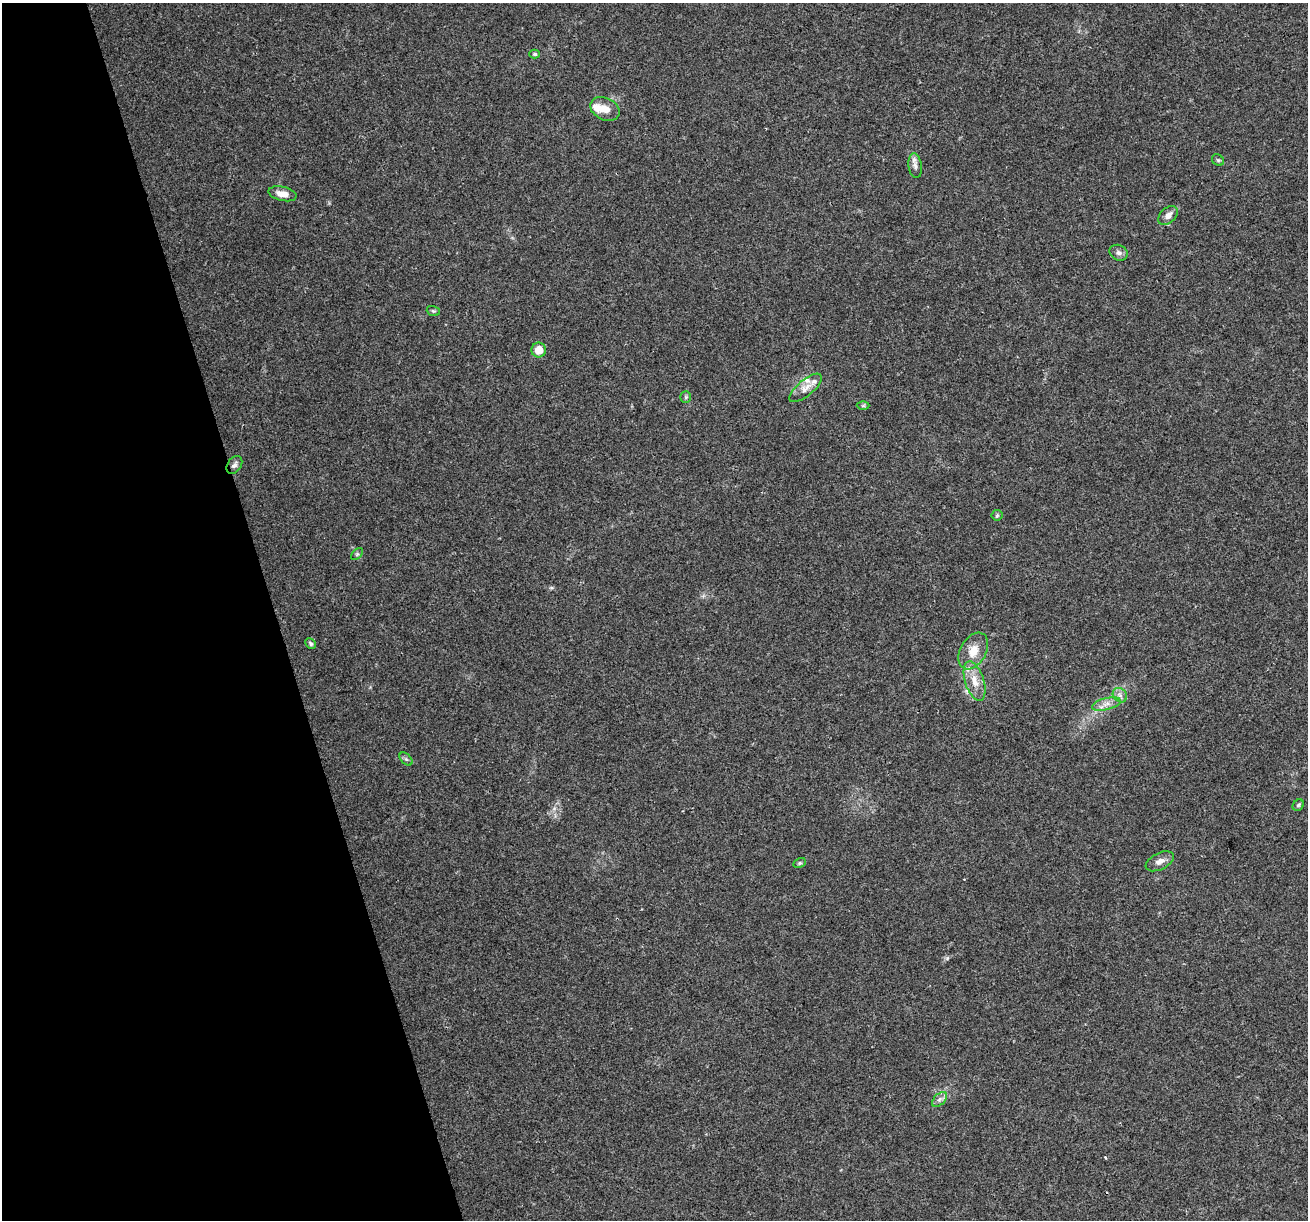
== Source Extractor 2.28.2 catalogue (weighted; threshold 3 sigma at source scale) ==
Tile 5 of 4 x 4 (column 1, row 2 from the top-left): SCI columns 1-1306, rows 2542-3759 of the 5223 x 5030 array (HDU 1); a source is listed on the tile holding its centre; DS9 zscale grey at full resolution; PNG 1310 x 1222 px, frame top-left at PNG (2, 3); each listed source drawn as its Kron ellipse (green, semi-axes under 4 px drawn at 4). Shown black and unused: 21% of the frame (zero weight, under 3 of 4 exposures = <1% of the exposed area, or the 3 px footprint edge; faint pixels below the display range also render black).
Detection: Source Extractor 2.28.2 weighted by HDU 2 'WHT'; one run over the whole footprint, this tile lists its part. Background 0.0571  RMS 0.0043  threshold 0.0194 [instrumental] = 3 sigma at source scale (4.5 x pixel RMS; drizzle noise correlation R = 1.50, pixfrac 1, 0.0396/0.0396 arcsec/px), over >= 5 px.
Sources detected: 28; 3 inside a brighter listed object's ellipse — not listed separately; the other 25 listed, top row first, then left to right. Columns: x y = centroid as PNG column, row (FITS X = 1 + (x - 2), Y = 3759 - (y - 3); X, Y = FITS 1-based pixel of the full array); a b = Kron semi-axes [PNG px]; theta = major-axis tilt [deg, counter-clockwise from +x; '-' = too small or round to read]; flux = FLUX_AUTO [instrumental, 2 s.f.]
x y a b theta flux
535 54 5 4 - 0.76
605 109 15 11 -25 4.6
1218 160 6 5 - 0.67
915 166 12 6 -82 2
282 194 14 7 -13 4.1
1168 215 11 7 44 2.6
1119 253 9 7 -25 1.6
433 311 6 5 - 0.67
539 350 7 7 - 5.5
806 388 20 8 39 3.8
686 397 6 5 - 0.69
863 406 6 4 1 0.58
234 465 10 6 56 1.6
997 515 5 5 - 0.65
357 554 7 4 45 0.69
311 644 6 4 -45 0.85
973 651 20 13 60 6.6
975 681 20 9 -72 6
1120 695 8 6 -47 1.8
1106 704 14 6 15 3
406 759 8 4 -44 0.83
1298 805 6 5 - 0.72
1160 861 15 8 27 2.8
800 863 6 4 27 0.7
939 1099 9 5 45 1.4